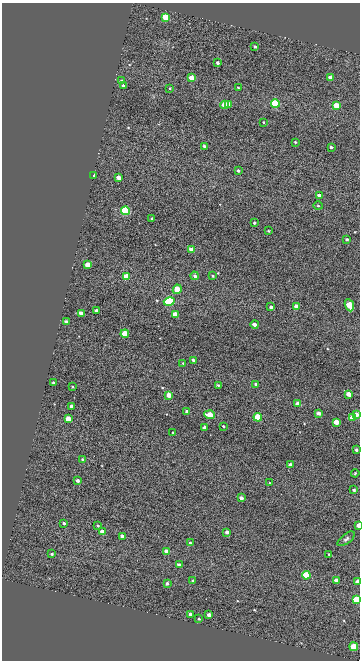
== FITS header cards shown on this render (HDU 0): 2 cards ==
NAXIS1  =                  358
NAXIS2  =                  658

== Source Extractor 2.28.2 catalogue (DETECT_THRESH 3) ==
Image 358 x 658 px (HDU 0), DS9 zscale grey, 1 PNG px = 1 image px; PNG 362 x 662 px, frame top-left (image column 1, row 658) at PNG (2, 3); each listed source drawn as its Kron ellipse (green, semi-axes under 4 px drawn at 4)
Background 1020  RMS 1.3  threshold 3.75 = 3 sigma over >= 5 px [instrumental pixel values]
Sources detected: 94; all 94 listed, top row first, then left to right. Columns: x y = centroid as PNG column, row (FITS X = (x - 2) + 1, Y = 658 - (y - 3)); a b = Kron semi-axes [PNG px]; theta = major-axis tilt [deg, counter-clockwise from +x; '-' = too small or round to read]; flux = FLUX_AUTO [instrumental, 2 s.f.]
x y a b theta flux
166 17 4 4 - 2700
255 47 3 3 - 120
217 63 3 3 - 190
192 78 4 4 - 1300
331 78 4 4 - 1200
121 81 4 3 - 92
123 85 3 3 - 150
238 87 3 2 - 63
170 88 3 3 - 68
275 103 4 4 - 5200
225 105 4 4 - 2100
229 105 4 3 - 920
336 106 4 4 - 2300
263 122 3 2 - 59
295 142 3 3 - 81
204 146 3 3 - 170
331 147 3 3 - 150
238 170 3 3 - 120
94 175 3 3 - 100
119 177 4 3 - 660
319 195 4 3 - 400
318 206 5 3 - 82
125 211 4 4 - 9900
152 218 3 3 - 110
254 223 3 3 - 120
268 231 3 2 - 74
347 239 3 3 - 150
192 250 4 4 - 1500
88 265 4 4 - 1300
126 276 4 4 - 1400
195 276 4 4 - 240
213 276 3 2 - 82
177 289 5 4 - 2000
169 301 5 4 - 8700
349 305 6 4 -66 2300
271 307 3 3 - 210
296 307 4 4 - 1100
96 310 3 3 - 310
81 313 4 3 - 870
175 314 4 3 - 1100
66 321 3 3 - 180
255 324 4 3 - 390
125 334 4 4 - 3700
193 360 3 3 - 160
183 363 3 3 - 67
53 382 3 2 - 93
256 384 3 3 - 320
218 385 4 4 - 120
73 387 3 2 - 59
349 394 4 3 - 1000
169 395 4 3 - 970
298 404 4 4 - 880
72 406 3 3 - 420
187 411 3 3 - 280
319 413 4 3 - 450
356 414 4 3 - 480
209 415 5 4 - 1700
258 417 4 4 - 4200
352 418 4 4 - 1700
68 419 4 4 - 1300
336 422 4 3 - 1000
223 426 4 3 - 100
204 428 3 3 - 300
173 432 3 2 - 60
356 450 3 3 - 140
82 459 3 3 - 68
291 465 3 3 - 280
355 473 4 3 - 85
77 481 3 3 - 220
270 483 4 2 - 50
354 490 3 3 - 140
241 498 4 3 - 360
64 523 3 3 - 150
358 525 4 3 - 710
98 526 3 2 - 87
102 532 4 3 - 770
227 532 4 3 - 300
122 536 4 3 - 510
346 539 10 5 38 180
190 543 4 4 - 110
166 551 4 3 - 550
52 554 3 3 - 110
328 554 3 2 - 49
179 565 4 3 - 300
306 575 4 4 - 4400
336 580 4 3 - 560
193 581 3 3 - 300
358 582 4 3 - 990
167 583 3 3 - 210
356 600 4 4 - 4000
190 614 4 3 - 300
209 615 4 3 - 480
199 619 3 3 - 98
354 647 4 4 - 3300
At the frame edge (FLAGS 8, measured only in part): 3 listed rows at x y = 358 525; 358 582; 356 600